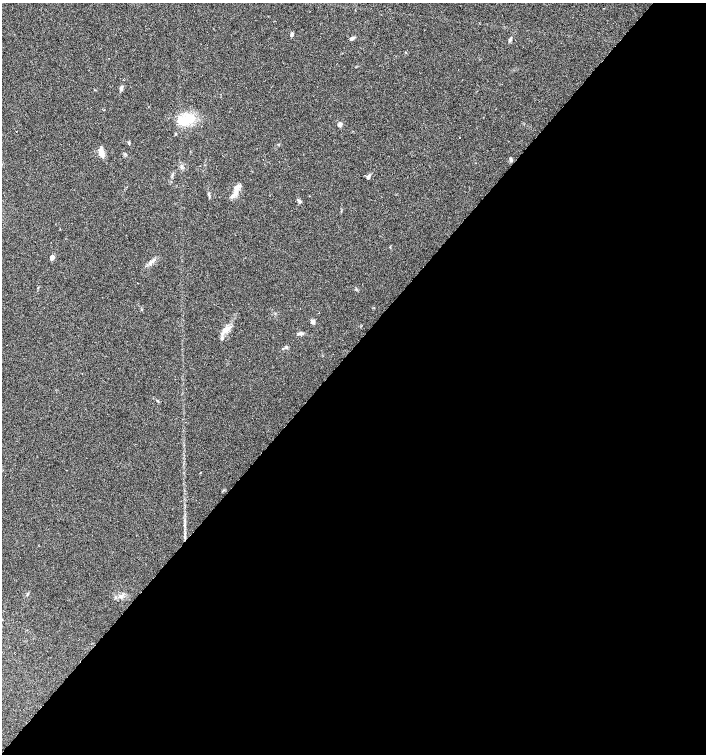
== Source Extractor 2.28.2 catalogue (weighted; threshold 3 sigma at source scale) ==
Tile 12 of 4 x 4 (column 4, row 3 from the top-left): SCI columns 4455-5862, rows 1505-3008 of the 6027 x 6022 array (HDU 1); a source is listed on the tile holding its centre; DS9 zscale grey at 2 x 2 block average (1 PNG px = mean of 2 x 2 image px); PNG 708 x 756 px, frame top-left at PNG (2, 3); no overlay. Shown black and unused: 54% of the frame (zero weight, under 2 of 3 exposures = <1% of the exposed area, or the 3 px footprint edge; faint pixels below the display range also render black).
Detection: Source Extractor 2.28.2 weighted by HDU 2 'WHT'; one run over the whole footprint, this tile lists its part. Background 0.0317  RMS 0.0047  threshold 0.0212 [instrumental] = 3 sigma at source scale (4.5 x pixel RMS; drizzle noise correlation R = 1.50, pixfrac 1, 0.0396/0.0396 arcsec/px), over >= 5 px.
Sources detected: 18; all 18 listed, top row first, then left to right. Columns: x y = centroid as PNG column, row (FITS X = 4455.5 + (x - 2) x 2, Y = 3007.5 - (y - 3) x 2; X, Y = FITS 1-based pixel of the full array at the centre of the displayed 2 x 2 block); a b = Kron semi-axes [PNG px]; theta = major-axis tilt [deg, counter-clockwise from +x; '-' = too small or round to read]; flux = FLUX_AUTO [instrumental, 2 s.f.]
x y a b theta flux
292 34 6 3 65 1.6
352 38 6 4 26 2.4
510 40 6 3 64 1.9
121 88 5 4 - 2.9
187 120 20 10 9 25
340 124 4 4 - 3.1
175 134 3 2 - 0.78
129 143 4 3 - 1
102 153 11 6 -75 7
368 177 5 4 - 3
236 187 10 5 36 5.2
233 195 5 5 - 3.5
299 201 5 4 - 2.1
52 257 6 4 60 4
150 263 7 3 50 3
313 322 5 4 - 3.6
226 329 11 6 56 7.4
301 333 5 4 - 2.1
Diffuse or blended objects may show on this block-average render without a row.